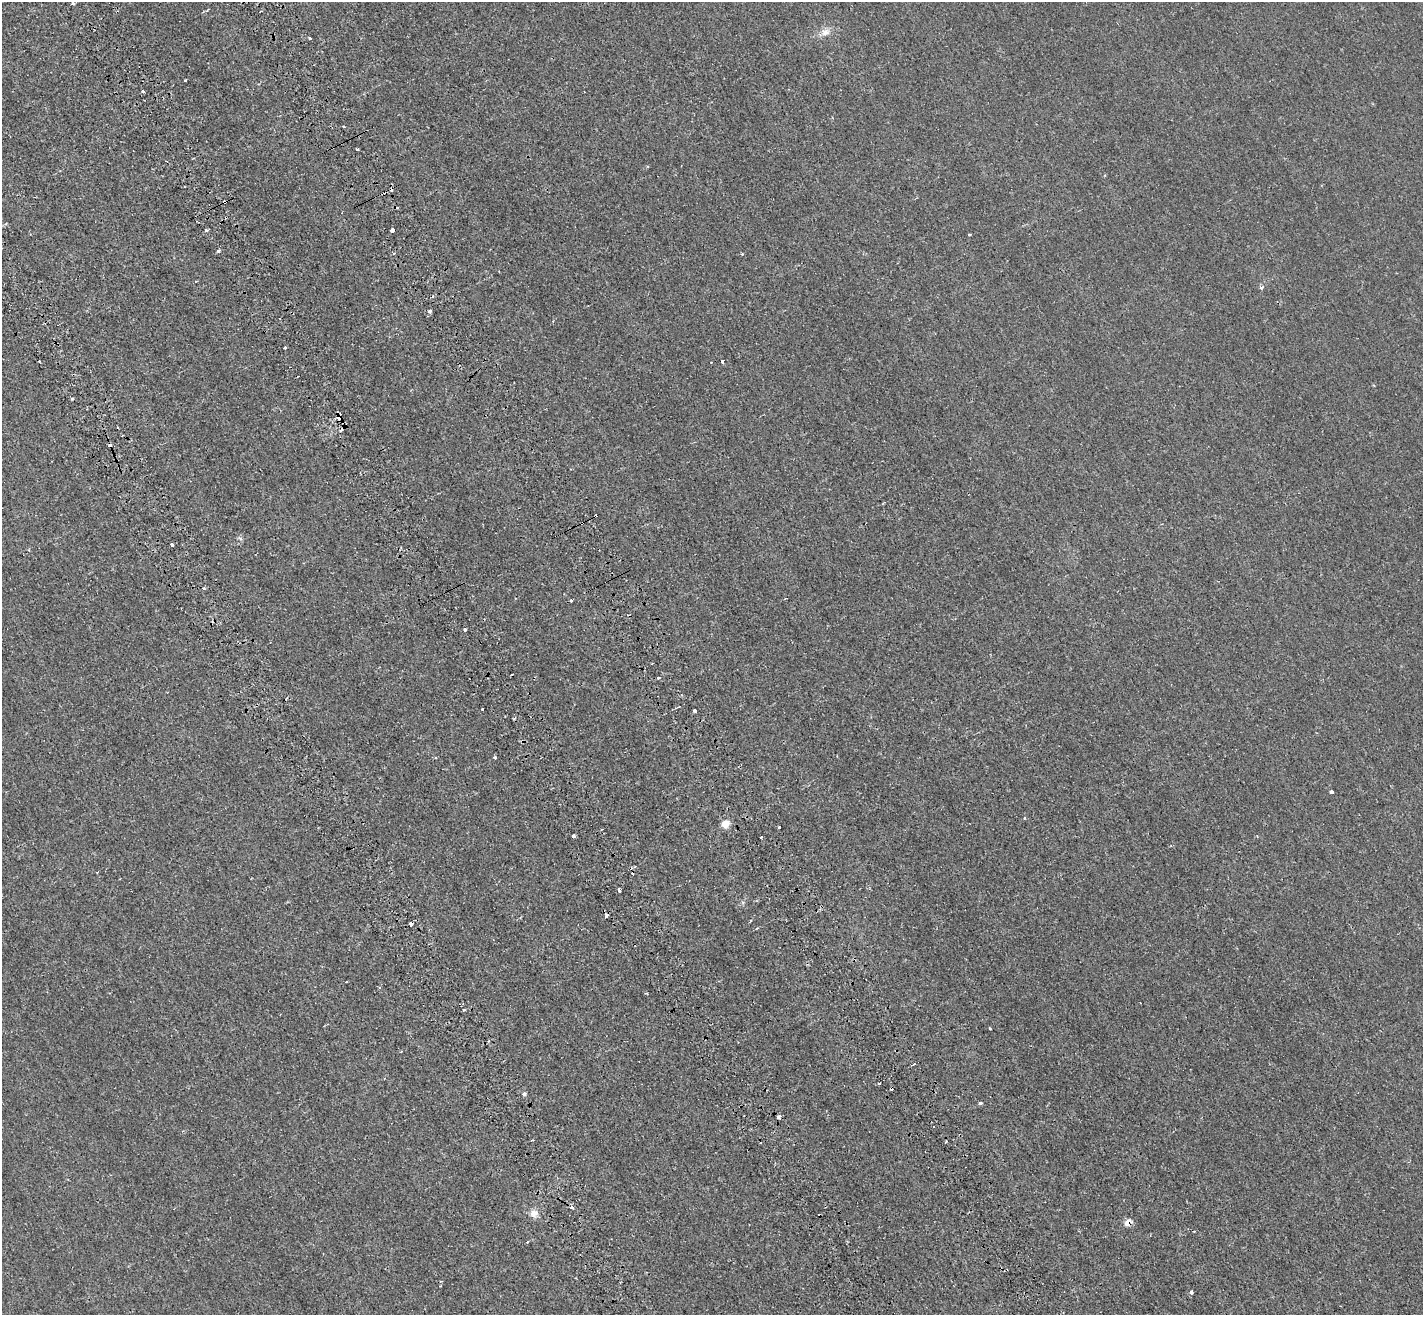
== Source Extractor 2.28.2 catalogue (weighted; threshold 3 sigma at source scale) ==
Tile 11 of 4 x 4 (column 3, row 3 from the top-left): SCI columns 3092-4512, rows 1621-2933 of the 6130 x 6038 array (HDU 1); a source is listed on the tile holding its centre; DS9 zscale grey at full resolution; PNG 1425 x 1317 px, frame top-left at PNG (2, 2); no overlay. Shown black and unused: <1% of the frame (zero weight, under 2 of 3 exposures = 12% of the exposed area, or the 3 px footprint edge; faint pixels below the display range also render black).
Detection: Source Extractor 2.28.2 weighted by HDU 2 'WHT'; one run over the whole footprint, this tile lists its part. Background 0.00231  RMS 0.0033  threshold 0.0149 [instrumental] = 3 sigma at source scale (4.5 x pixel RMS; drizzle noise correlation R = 1.50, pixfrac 1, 0.05/0.05 arcsec/px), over >= 5 px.
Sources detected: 67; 16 cosmic-ray / hot-pixel residue — not listed; the other 51 listed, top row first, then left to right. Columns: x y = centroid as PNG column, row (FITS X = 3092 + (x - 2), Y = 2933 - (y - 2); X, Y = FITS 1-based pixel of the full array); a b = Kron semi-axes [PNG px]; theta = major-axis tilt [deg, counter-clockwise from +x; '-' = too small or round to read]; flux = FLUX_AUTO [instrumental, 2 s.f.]
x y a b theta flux
73 3 4 3 - 0.56
825 32 13 9 23 2.2
310 38 3 3 - 0.95
185 80 3 3 - 0.44
143 91 3 3 - 2.2
357 149 3 3 - 0.81
392 230 3 3 - 4.6
206 231 3 3 - 2
219 251 3 3 - 1
394 253 3 3 - 0.39
742 254 3 3 - 0.48
1261 288 5 4 - 0.81
430 311 3 3 - 0.54
285 348 3 3 - 0.97
722 361 3 3 - 1.5
72 398 3 3 - 0.64
339 417 5 3 - 7.2
240 538 7 4 -20 0.49
172 545 3 3 - 1.7
203 588 3 3 - 0.8
571 600 3 3 - 0.76
465 629 3 3 - 0.76
658 678 3 3 - 0.47
679 706 4 3 - 0.35
482 709 3 3 - 1.2
695 711 3 3 - 1.3
495 757 3 3 - 0.91
1331 792 4 4 - 0.97
725 824 5 5 - 7.7
779 827 3 3 - 0.88
574 836 4 3 - 1.8
761 837 3 3 - 0.62
619 890 4 3 - 1.2
607 915 4 3 - 3.8
411 924 4 3 - 0.95
757 928 5 3 - 0.27
346 982 3 2 - 0.26
379 988 3 3 - 0.53
1140 1003 3 2 - 0.23
990 1028 3 2 - 0.36
401 1051 2 2 - 0.21
914 1064 3 2 - 0.54
524 1094 4 3 - 1.5
980 1103 3 3 - 4.5
778 1117 4 4 - 1.4
946 1141 4 3 - 0.31
572 1207 3 3 - 3.6
534 1213 12 10 10 2.1
1128 1222 7 5 46 3
1194 1231 3 2 - 0.25
1191 1292 4 3 - 0.79
Overlapping masked pixels (flux is a lower limit): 3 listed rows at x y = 339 417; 607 915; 1128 1222